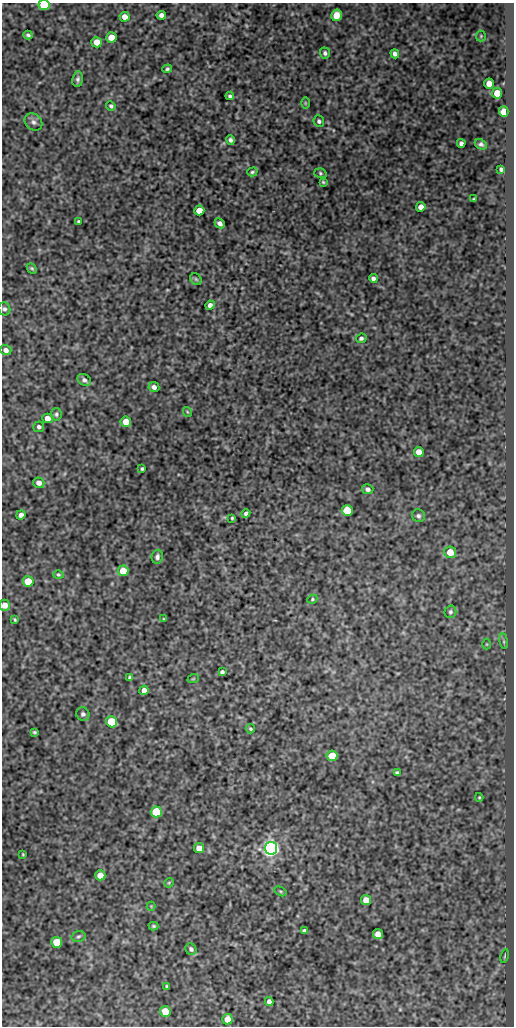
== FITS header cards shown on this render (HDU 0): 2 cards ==
NAXIS1  =                  512
NAXIS2  =                 1024

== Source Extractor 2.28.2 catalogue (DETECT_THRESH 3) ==
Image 512 x 1024 px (HDU 0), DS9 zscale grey, 1 PNG px = 1 image px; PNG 516 x 1028 px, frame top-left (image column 1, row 1024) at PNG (2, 3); each listed source drawn as its Kron ellipse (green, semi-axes under 4 px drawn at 4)
Background 683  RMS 1.2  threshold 3.65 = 3 sigma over >= 5 px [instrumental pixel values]
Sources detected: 98; all 98 listed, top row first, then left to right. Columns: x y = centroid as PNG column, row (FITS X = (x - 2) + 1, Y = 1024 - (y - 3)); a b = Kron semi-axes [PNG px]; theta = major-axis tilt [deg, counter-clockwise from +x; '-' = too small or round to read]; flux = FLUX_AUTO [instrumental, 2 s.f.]
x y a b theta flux
44 5 5 5 - 3900
161 15 5 4 - 310
336 15 6 5 - 1100
125 17 5 5 - 710
28 35 4 3 - 160
481 36 5 5 - 100
111 37 5 5 - 920
97 42 5 5 - 930
325 53 5 5 - 200
395 54 5 4 - 250
167 69 5 4 - 150
78 79 8 5 83 210
489 84 5 5 - 1000
497 93 5 5 - 1900
230 96 4 3 - 150
305 103 6 4 -89 89
111 106 5 4 - 160
504 112 5 4 - 1200
319 121 6 5 - 180
33 122 9 7 -43 320
230 140 5 4 - 230
461 143 4 4 - 260
481 144 6 5 - 200
501 169 4 3 - 170
252 172 5 4 - 120
320 173 6 5 - 120
323 182 4 4 - 100
473 199 3 2 - 69
421 207 5 4 - 610
199 210 5 5 - 1000
79 221 3 3 - 130
220 223 5 4 - 320
32 268 6 4 -47 120
373 278 4 4 - 260
196 279 6 5 - 130
210 305 5 4 - 360
4 309 6 6 - 200
361 338 5 4 - 190
6 350 6 5 - 360
84 380 7 5 -33 230
154 387 5 5 - 310
187 412 5 3 - 83
56 414 6 5 - 160
47 418 5 5 - 620
126 422 5 5 - 1000
39 427 5 5 - 210
419 452 5 4 - 690
142 469 4 3 - 130
39 483 5 5 - 400
368 489 6 5 - 250
347 511 5 5 - 3600
246 513 4 4 - 240
21 515 4 4 - 360
418 516 6 6 - 230
232 518 3 3 - 95
450 552 6 5 - 1300
157 557 7 5 79 230
123 571 5 5 - 1300
58 575 5 4 - 100
28 581 5 5 - 1900
312 599 5 4 - 100
5 605 5 5 - 620
450 612 6 6 - 180
164 619 3 2 - 64
15 620 4 3 - 100
504 641 8 4 -81 140
487 644 5 3 - 74
222 672 4 4 - 180
130 677 4 3 - 140
193 679 6 3 19 71
144 690 5 4 - 510
83 714 7 6 - 240
111 722 6 5 - 3400
250 729 5 4 - 120
34 732 4 3 - 110
332 756 5 5 - 1700
397 773 4 3 - 150
479 797 4 3 - 87
156 812 5 5 - 3600
199 848 5 5 - 940
271 848 6 6 - 39000
23 854 3 2 - 70
100 875 5 5 - 750
169 883 5 4 - 88
280 891 6 4 -30 110
366 900 5 5 - 950
151 906 4 4 - 71
154 926 5 4 - 130
304 931 4 4 - 200
378 934 5 5 - 630
78 937 7 5 17 160
57 942 5 5 - 2600
191 949 6 5 - 200
505 956 7 3 79 95
167 986 3 3 - 120
269 1001 4 4 - 330
165 1011 5 5 - 1500
227 1019 5 5 - 990
At the frame edge (FLAGS 8, measured only in part): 2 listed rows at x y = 44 5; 5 605